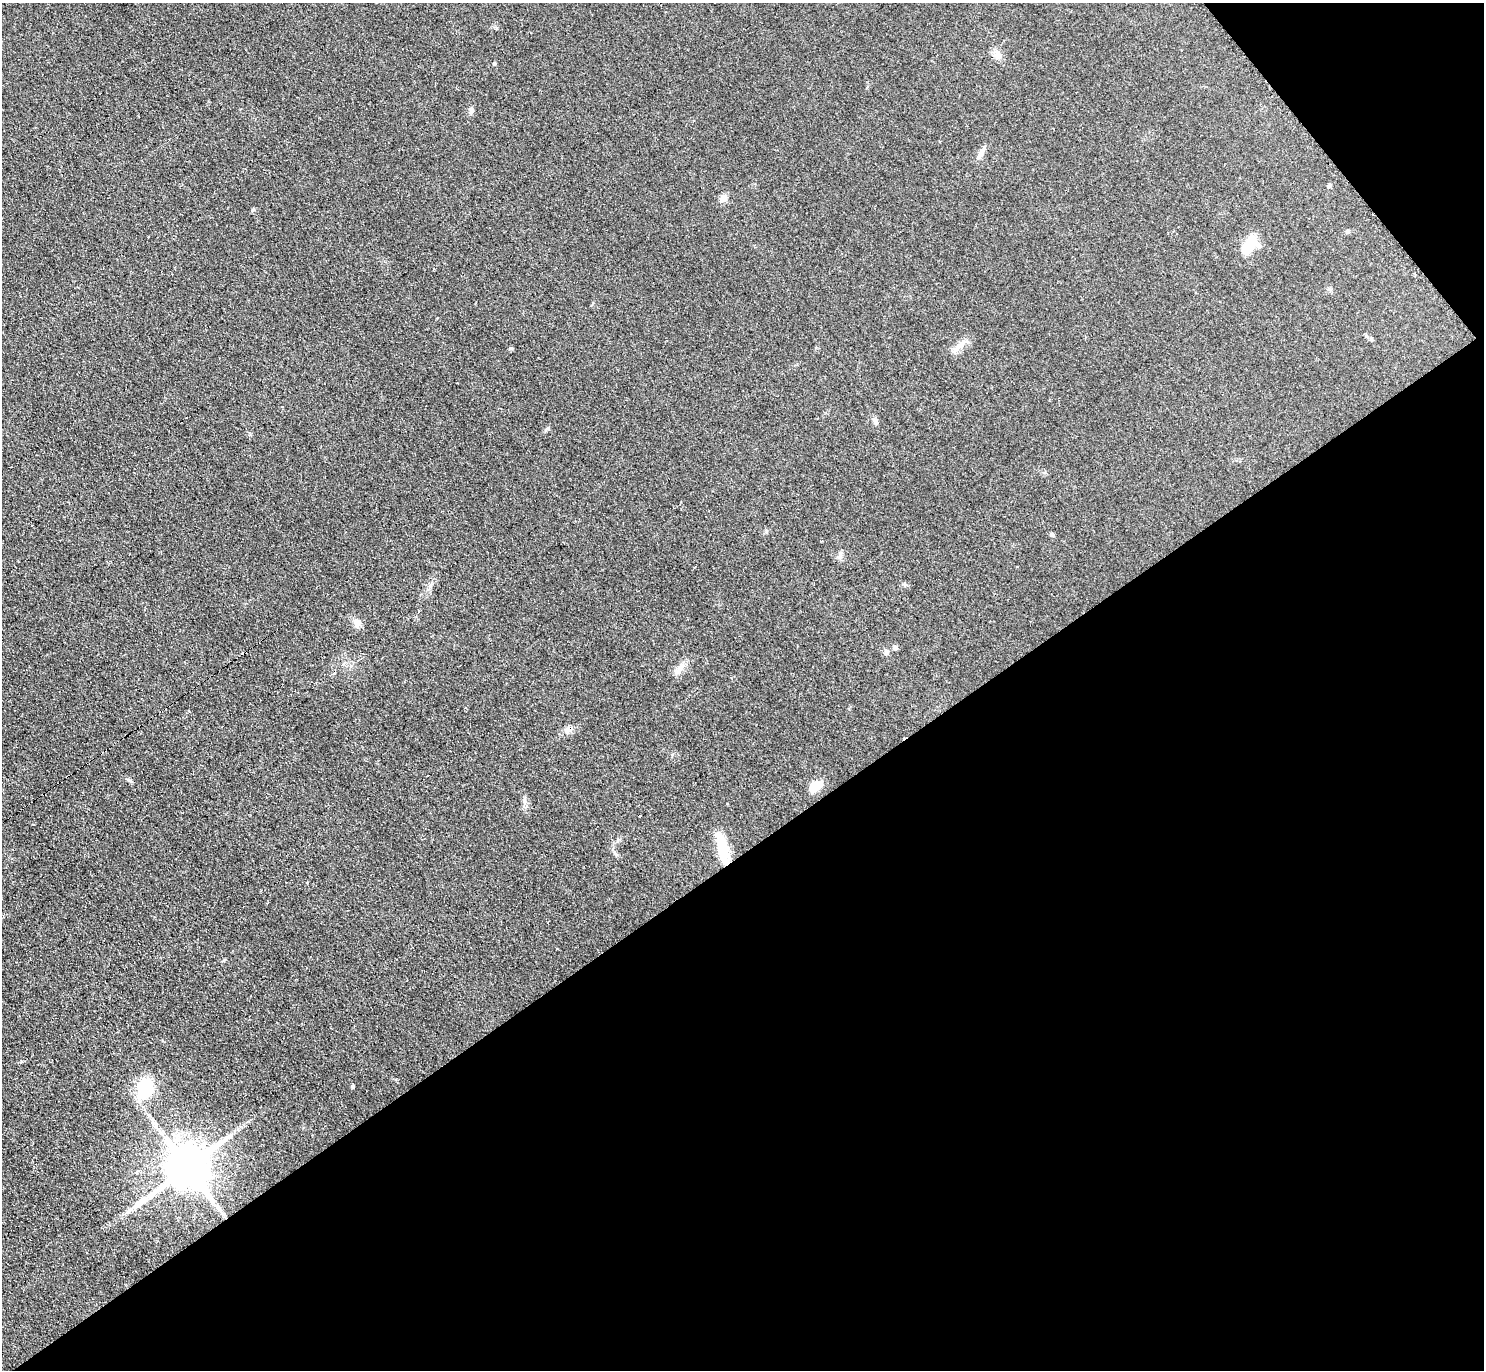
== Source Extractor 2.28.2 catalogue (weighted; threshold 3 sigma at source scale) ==
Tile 12 of 4 x 4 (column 4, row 3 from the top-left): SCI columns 4454-5935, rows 1528-2895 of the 5951 x 5939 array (HDU 1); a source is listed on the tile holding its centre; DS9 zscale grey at full resolution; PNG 1486 x 1372 px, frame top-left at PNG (2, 3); no overlay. Shown black and unused: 40% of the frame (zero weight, under 2 of 3 exposures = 2% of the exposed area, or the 3 px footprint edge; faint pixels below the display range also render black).
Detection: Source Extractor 2.28.2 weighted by HDU 2 'WHT'; one run over the whole footprint, this tile lists its part. Background 0.14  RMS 0.013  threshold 0.0567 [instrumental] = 3 sigma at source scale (4.5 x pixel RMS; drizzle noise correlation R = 1.50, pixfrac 1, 0.05/0.05 arcsec/px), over >= 5 px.
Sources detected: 32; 2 cosmic-ray / hot-pixel residue — not listed; the other 30 listed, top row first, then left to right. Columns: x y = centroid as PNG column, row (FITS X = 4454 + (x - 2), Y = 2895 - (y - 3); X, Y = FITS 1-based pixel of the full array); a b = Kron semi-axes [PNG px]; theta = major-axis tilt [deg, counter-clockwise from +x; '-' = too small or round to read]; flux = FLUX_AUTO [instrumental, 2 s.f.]
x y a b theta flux
998 54 15 7 -57 7.5
494 64 4 4 - 1.4
471 110 9 5 -86 3.2
981 152 19 6 61 6.9
1329 186 6 4 20 1.8
723 198 9 7 47 7.2
1348 231 5 5 - 1.8
148 237 3 3 - 3.6
1248 246 25 12 60 28
1371 339 5 5 - 1.7
959 346 23 6 44 9.6
875 421 8 6 -70 3.5
32 526 2 2 - 1.4
1052 535 6 4 -51 2.1
840 557 8 6 89 3.9
357 622 11 9 90 7.3
895 647 6 5 - 3.5
886 652 8 5 -90 2.9
680 668 16 6 59 7.4
567 730 10 7 19 5.5
428 776 3 2 - 2
129 780 7 4 -44 2.2
815 786 15 10 41 17
640 816 3 3 - 6.4
723 849 33 11 -78 41
20 1062 4 3 - 1.8
352 1086 4 4 - 2
145 1088 17 12 77 67
187 1167 14 12 36 6300
138 1171 5 3 - 7
Overlapping masked pixels (flux is a lower limit): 1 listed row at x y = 723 849
Unlisted compact peaks at least as high as the median listed source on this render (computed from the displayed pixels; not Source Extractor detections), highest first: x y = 252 210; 548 428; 496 28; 510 349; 524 801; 904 584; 224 960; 766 531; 396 1079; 250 434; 672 755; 816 348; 307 883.